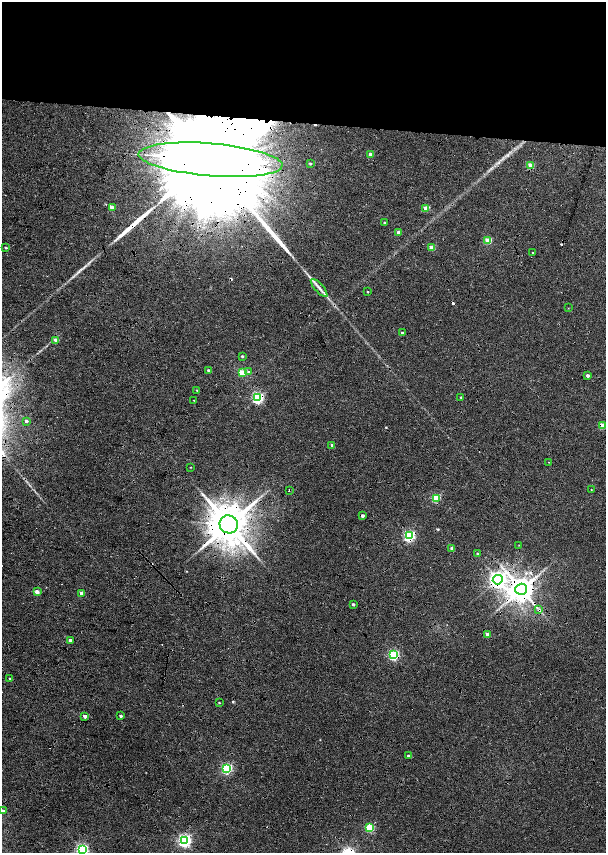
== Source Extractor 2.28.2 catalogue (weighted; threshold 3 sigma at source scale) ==
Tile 3 of 4 x 4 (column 3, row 1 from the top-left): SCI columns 2865-4071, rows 5123-6824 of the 5779 x 6834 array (HDU 1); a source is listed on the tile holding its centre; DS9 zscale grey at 2 x 2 block average (1 PNG px = mean of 2 x 2 image px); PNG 608 x 855 px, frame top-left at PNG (2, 2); each listed source drawn as its Kron ellipse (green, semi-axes under 4 px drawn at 4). Shown black and unused: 19% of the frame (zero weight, under 6 of 12 exposures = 9% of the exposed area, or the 3 px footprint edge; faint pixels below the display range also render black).
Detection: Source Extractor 2.28.2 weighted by HDU 2 'WHT'; one run over the whole footprint, this tile lists its part. Background 0.0309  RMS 0.0029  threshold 0.012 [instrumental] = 3 sigma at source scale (4.09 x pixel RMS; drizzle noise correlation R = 1.36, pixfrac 0.8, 0.0396/0.0396 arcsec/px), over >= 5 px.
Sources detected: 69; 7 cosmic-ray / hot-pixel residue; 3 long thin detections or spike segments (spike, bleed or trail) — neither listed nor drawn; the other 59 listed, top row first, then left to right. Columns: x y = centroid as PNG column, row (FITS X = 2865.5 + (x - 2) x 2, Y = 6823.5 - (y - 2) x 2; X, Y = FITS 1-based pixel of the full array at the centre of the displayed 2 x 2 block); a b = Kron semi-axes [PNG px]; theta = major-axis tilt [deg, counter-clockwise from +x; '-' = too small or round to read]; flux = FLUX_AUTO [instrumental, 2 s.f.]
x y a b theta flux
371 154 3 2 - 6.8
211 160 72 16 -5 74000
310 164 2 2 - 1.2
531 166 3 3 - 15
112 208 3 2 - 8.8
426 208 3 3 - 11
385 223 2 2 - 0.96
399 233 3 2 - 5.6
488 241 3 3 - 16
6 248 4 2 - 1.1
432 248 3 2 - 10
533 253 2 2 - 0.35
319 288 11 4 -48 3.1
368 292 2 2 - 0.51
568 308 2 2 - 0.23
402 333 2 2 - 1
56 340 3 3 - 2.9
242 356 2 2 - 1.2
209 371 3 2 - 1.6
249 372 4 3 - 1.3
242 373 3 3 - 22
588 375 2 2 - 2.2
197 390 3 2 - 0.48
461 397 2 2 - 0.6
258 398 4 3 - 100
194 400 2 2 - 0.32
26 421 2 2 - 1.6
602 426 3 3 - 16
332 445 2 2 - 1.8
549 462 2 2 - 0.29
190 467 2 2 - 0.3
591 489 2 2 - 0.25
289 490 2 2 - 0.4
436 498 3 3 - 39
362 516 2 2 - 2.4
229 524 9 9 - 2700
409 536 4 3 - 92
519 545 3 2 - 0.28
452 549 2 2 - 4.1
478 553 3 3 - 0.65
498 580 5 4 - 300
521 589 6 5 - 1000
37 592 3 2 - 5.8
82 593 3 2 - 5.5
353 604 2 2 - 1.4
539 610 3 2 - 0.58
487 634 2 2 - 5.2
70 640 2 2 - 3.2
394 655 3 3 - 68
10 678 2 2 - 0.63
219 703 3 2 - 0.43
85 716 2 2 - 3.8
121 716 2 2 - 1.4
409 756 2 2 - 2.7
227 769 3 3 - 77
3 811 3 2 - 3.3
370 828 3 3 - 34
185 841 4 4 - 150
82 850 3 3 - 120
Overlapping masked pixels (flux is a lower limit): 17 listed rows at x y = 211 160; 112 208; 319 288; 56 340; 249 372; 258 398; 602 426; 289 490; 362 516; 229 524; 409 536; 498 580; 521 589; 539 610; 394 655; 227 769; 82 850
Isophote crosses this tile's border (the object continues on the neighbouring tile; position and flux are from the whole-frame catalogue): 2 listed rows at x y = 3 811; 82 850
Diffuse or blended objects may show on this block-average render without a row.